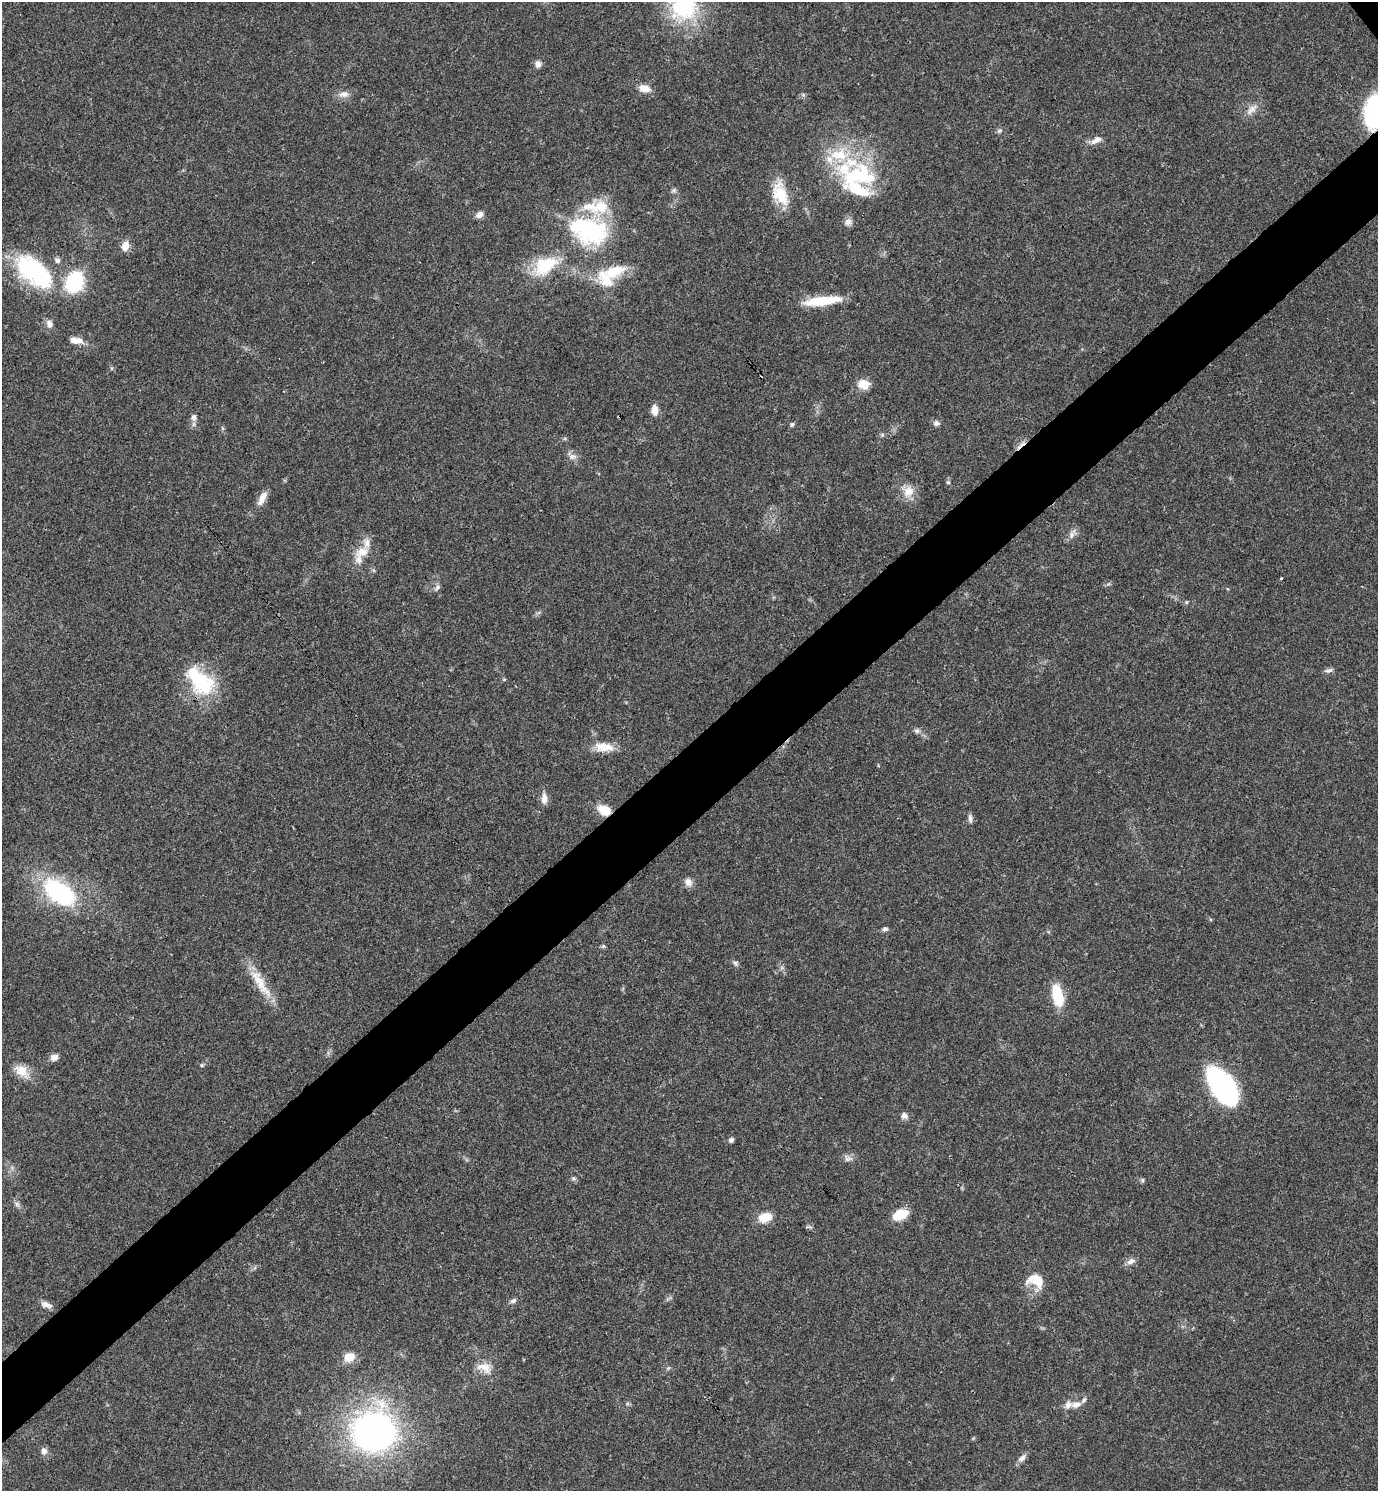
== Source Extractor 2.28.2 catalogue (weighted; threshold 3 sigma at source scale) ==
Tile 7 of 4 x 4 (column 3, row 2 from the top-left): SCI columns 3050-4425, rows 2980-4468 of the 5958 x 5961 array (HDU 1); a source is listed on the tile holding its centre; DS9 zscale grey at full resolution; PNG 1380 x 1493 px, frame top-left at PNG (2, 2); no overlay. Shown black and unused: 6% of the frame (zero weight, under 3 of 4 exposures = <1% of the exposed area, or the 3 px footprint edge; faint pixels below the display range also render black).
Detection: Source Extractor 2.28.2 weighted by HDU 2 'WHT'; one run over the whole footprint, this tile lists its part. Background 0.0204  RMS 0.0022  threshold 0.00997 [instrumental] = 3 sigma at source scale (4.5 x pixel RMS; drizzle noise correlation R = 1.50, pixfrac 1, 0.05/0.05 arcsec/px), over >= 5 px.
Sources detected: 89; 1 cosmic-ray / hot-pixel residue — not listed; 14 inside a brighter listed object's ellipse — not listed separately; the other 74 listed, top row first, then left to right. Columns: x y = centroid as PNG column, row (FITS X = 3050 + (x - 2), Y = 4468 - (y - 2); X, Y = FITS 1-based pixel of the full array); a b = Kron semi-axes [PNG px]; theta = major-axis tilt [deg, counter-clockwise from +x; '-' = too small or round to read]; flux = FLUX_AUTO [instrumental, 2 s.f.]
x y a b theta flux
683 4 51 39 -76 27
538 64 8 8 - 1
644 88 15 9 -12 2.1
344 94 15 7 -4 1.4
1252 109 19 8 45 1.7
1375 112 28 18 81 32
999 131 7 5 30 0.44
1096 140 16 8 30 1.5
861 175 54 31 -1 21
780 194 30 16 -67 6.8
479 215 9 7 41 1.1
848 222 10 9 - 1
589 231 52 33 -19 26
125 246 13 9 73 1.9
545 265 31 18 33 10
614 271 34 15 23 7.9
34 272 51 26 -41 23
74 282 20 16 65 15
822 301 39 9 6 8.5
49 324 10 8 -74 1.2
76 340 16 8 -6 2.1
863 384 12 10 -7 3.3
655 410 13 7 -88 1.7
193 417 9 7 79 0.99
936 423 9 7 4 0.73
792 424 6 5 - 0.46
882 435 6 4 19 0.35
572 456 11 8 5 1.1
948 482 5 5 - 0.37
908 491 17 14 60 2.8
262 498 19 8 64 2
1072 535 10 6 80 0.93
362 552 19 12 21 3.2
1281 579 4 2 - 0.23
437 587 9 6 50 0.64
1186 602 6 3 -72 0.25
1328 670 12 5 16 0.67
504 679 6 4 2 0.25
203 683 32 29 -63 14
917 731 7 6 - 0.66
604 747 25 11 -4 3.6
544 798 14 7 89 1.6
605 810 13 9 -27 4.2
970 818 12 5 -82 0.75
688 882 11 9 -74 1.3
60 892 39 22 -34 24
885 929 8 5 2 0.56
603 946 6 5 - 0.34
735 963 8 5 -60 0.52
260 983 49 12 -58 5.9
1057 995 23 10 -76 7.9
54 1057 9 7 22 1.3
202 1065 6 4 -90 0.28
22 1071 21 13 -40 3.4
1223 1087 35 17 -57 49
904 1116 8 7 - 0.98
731 1140 5 4 - 0.82
848 1158 12 8 -8 1
573 1178 6 5 - 0.4
1142 1180 6 5 - 0.36
17 1204 8 6 -47 0.61
900 1214 18 10 22 4.2
765 1217 17 11 17 3.4
1131 1261 12 7 27 1.1
1036 1281 24 16 -17 4.4
513 1301 9 6 20 0.62
46 1305 16 7 -21 1.2
349 1357 12 10 17 2.8
485 1367 20 12 -21 2.8
668 1368 5 5 - 0.3
1076 1405 13 8 15 1.6
374 1431 36 34 13 84
44 1451 9 8 - 1
1022 1458 12 7 42 1.1
Overlapping masked pixels (flux is a lower limit): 2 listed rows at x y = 1375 112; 605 810
Isophote crosses this tile's border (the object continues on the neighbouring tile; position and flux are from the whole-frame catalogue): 2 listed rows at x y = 683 4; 1375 112